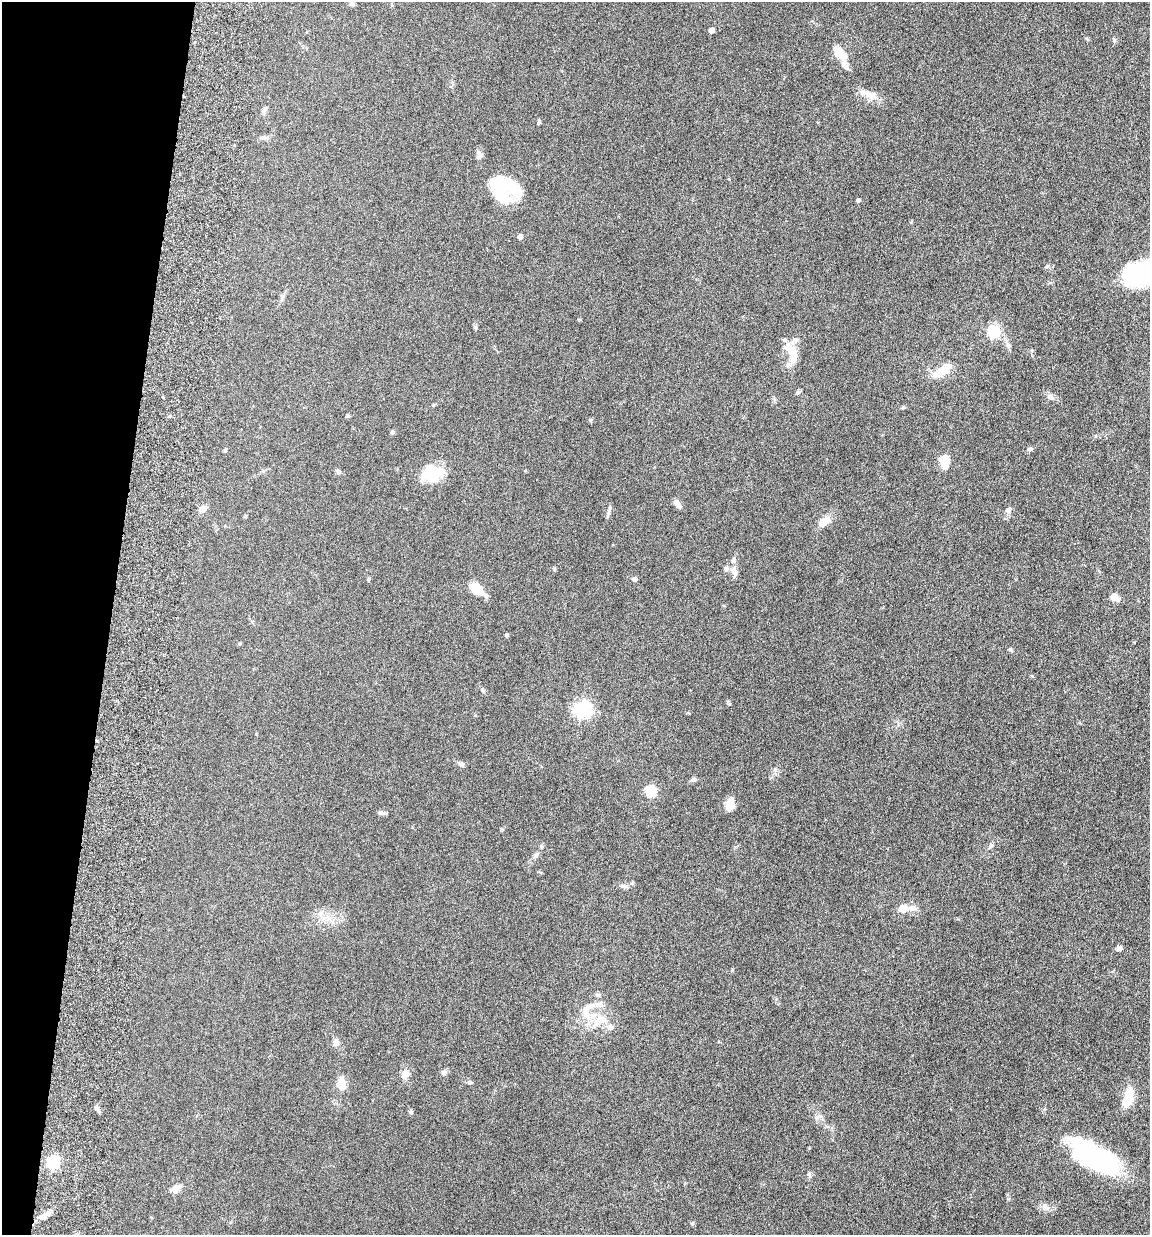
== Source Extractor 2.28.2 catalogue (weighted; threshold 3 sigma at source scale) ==
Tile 9 of 4 x 4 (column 1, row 3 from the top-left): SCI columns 339-1486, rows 1329-2561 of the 5155 x 5142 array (HDU 1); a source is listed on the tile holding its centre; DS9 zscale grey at full resolution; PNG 1152 x 1237 px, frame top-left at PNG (2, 2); no overlay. Shown black and unused: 10% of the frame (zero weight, under 10 of 20 exposures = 8% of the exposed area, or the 3 px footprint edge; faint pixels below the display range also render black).
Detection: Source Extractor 2.28.2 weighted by HDU 2 'WHT'; one run over the whole footprint, this tile lists its part. Background 0.0613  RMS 0.0029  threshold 0.0117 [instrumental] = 3 sigma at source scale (4.09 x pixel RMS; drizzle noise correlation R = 1.36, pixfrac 0.8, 0.05/0.05 arcsec/px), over >= 5 px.
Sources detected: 84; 5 inside a brighter object's white glare — not listed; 10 inside a brighter listed object's ellipse — not listed separately; the other 69 listed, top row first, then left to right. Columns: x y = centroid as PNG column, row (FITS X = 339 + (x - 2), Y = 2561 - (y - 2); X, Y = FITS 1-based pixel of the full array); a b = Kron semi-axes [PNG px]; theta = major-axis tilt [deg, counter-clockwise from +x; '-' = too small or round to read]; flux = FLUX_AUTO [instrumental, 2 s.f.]
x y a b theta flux
352 4 7 5 1 0.48
711 30 5 4 - 1.9
1114 40 5 5 - 0.34
840 53 19 10 -45 3.8
871 95 18 12 -33 2.6
539 122 5 4 - 0.35
264 138 9 6 -5 0.78
479 155 12 7 89 0.98
498 182 36 16 -15 11
858 200 4 3 - 0.56
520 237 5 4 - 1.4
1145 273 41 23 14 39
993 332 6 6 - 29
793 354 29 12 -79 4
941 371 21 9 24 4.7
797 392 6 5 - 0.43
1051 397 11 6 -39 0.97
433 405 6 3 71 0.23
347 416 6 4 26 0.33
392 432 5 5 - 0.35
1030 449 6 5 - 0.56
225 450 5 4 - 0.3
945 461 13 9 87 3.8
338 472 7 5 -3 0.49
431 474 22 18 15 7.9
677 504 9 6 -62 1.3
203 509 8 7 - 1.7
609 510 14 4 71 0.6
1008 510 8 7 - 0.77
245 516 5 4 - 0.26
825 521 18 10 42 2.4
734 572 12 8 -73 1.5
368 579 6 4 82 0.31
634 579 5 5 - 0.65
476 589 12 8 -39 6.2
1115 597 12 8 -35 1.6
506 635 4 4 - 0.44
1010 649 6 4 -1 0.31
483 691 6 4 -59 0.37
729 704 5 4 - 0.29
582 710 7 6 - 82
461 764 9 5 -15 0.63
693 779 7 5 45 0.48
650 791 6 5 - 19
730 805 14 10 89 2.2
382 813 9 4 -5 0.74
991 846 7 5 66 0.49
536 856 8 5 62 0.62
624 886 11 5 -10 0.82
903 909 12 9 18 2.3
1119 949 7 6 - 0.73
587 1011 30 16 72 6.1
603 1019 13 9 -44 2.5
336 1042 8 7 - 1.2
444 1072 8 6 43 0.74
405 1074 11 9 55 1.7
469 1082 7 5 0 0.43
341 1085 7 5 -89 8.1
1128 1098 20 9 78 6.2
97 1108 8 4 -59 0.61
411 1112 6 5 - 0.35
817 1117 9 4 35 0.66
1095 1158 48 21 -27 40
53 1162 6 6 - 37
810 1175 10 4 -85 0.49
176 1188 11 8 48 1.7
1045 1207 10 9 - 1.1
43 1216 11 8 36 1.3
692 1223 5 4 - 0.32
Isophote crosses this tile's border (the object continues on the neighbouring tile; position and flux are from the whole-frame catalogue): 1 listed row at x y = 1145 273
Unlisted compact peaks at least as high as the median listed source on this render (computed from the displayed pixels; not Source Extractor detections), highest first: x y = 590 420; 1032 676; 903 407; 775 770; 1086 38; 475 327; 501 829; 1008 1199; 554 569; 579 320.